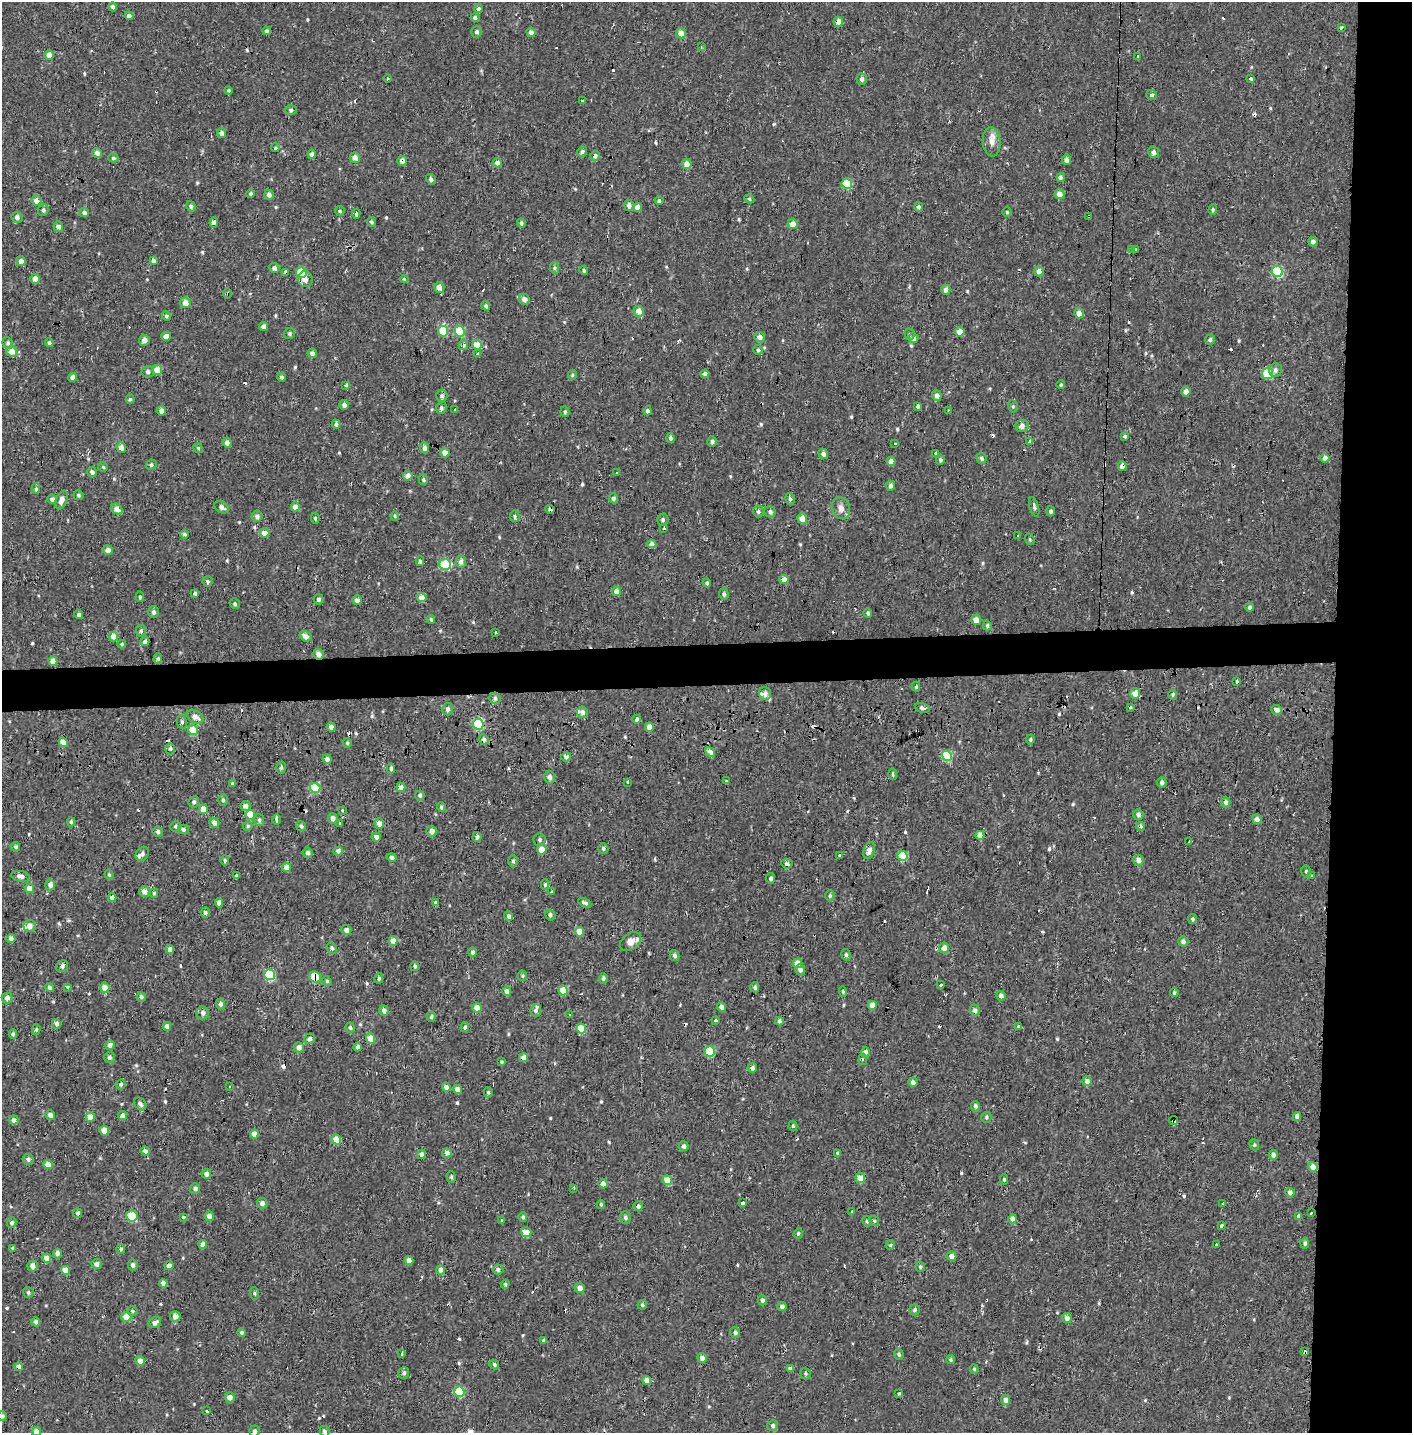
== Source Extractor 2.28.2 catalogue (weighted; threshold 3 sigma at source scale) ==
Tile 6 of 3 x 3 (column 3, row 2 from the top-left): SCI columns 2836-4245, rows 1593-3023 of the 4245 x 4554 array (HDU 1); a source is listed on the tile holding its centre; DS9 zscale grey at full resolution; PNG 1414 x 1435 px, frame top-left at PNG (2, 2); each listed source drawn as its Kron ellipse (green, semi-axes under 4 px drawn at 4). Shown black and unused: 8% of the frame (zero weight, under 2 of 3 exposures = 3% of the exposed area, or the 3 px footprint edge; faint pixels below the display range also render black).
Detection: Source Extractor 2.28.2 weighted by HDU 2 'WHT'; one run over the whole footprint, this tile lists its part. Background -2.28e-05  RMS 0.0025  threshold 0.0113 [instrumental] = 3 sigma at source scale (4.5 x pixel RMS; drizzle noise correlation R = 1.50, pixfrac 1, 0.0396/0.0396 arcsec/px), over >= 5 px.
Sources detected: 628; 53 cosmic-ray / hot-pixel residue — neither listed nor drawn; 7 inside a brighter listed object's ellipse — not listed separately; of the other 568, all 500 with FLUX_AUTO >= 0.315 (the completeness limit of this list) listed and drawn (68 fainter detections not listed), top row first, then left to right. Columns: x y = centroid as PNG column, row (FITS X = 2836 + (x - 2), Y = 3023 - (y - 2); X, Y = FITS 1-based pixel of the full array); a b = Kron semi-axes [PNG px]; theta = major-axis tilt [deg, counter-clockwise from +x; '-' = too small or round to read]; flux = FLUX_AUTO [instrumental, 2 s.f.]
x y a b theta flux
113 7 4 4 - 0.69
478 9 4 4 - 0.51
129 16 4 4 - 0.85
475 18 4 4 - 0.7
838 22 5 4 - 2
1341 27 4 3 - 0.55
266 31 4 4 - 0.57
477 32 6 5 - 0.66
531 32 5 4 - 1.1
681 33 5 5 - 2.2
701 47 3 3 - 0.34
49 55 5 4 - 1.9
1138 57 3 3 - 3.3
387 79 4 4 - 0.67
862 79 6 5 - 0.86
1251 79 4 3 - 0.82
229 90 4 4 - 0.33
1152 95 5 5 - 0.52
583 101 3 3 - 2.8
291 110 6 5 - 0.46
221 133 5 4 - 0.97
992 142 15 9 -84 2
275 148 4 4 - 0.5
582 152 5 4 - 0.78
1154 152 6 5 - 0.88
97 153 5 5 - 1.2
312 154 4 4 - 0.76
595 156 5 4 - 0.85
355 157 5 5 - 1.7
113 158 5 4 - 0.42
1066 160 5 4 - 1.1
402 161 5 5 - 1
497 163 4 4 - 1.8
687 164 5 4 - 2.2
1061 177 4 3 - 2.2
431 179 5 4 - 0.7
847 184 5 5 - 9.6
251 194 4 4 - 0.47
1060 194 5 5 - 2.3
269 195 5 4 - 1.1
749 199 5 4 - 0.38
36 201 5 5 - 1.3
659 201 4 4 - 0.6
629 205 5 4 - 1.1
191 206 5 4 - 0.64
637 207 4 4 - 2
918 207 5 4 - 0.55
43 210 6 5 - 0.57
1213 210 5 4 - 0.38
340 211 5 4 - 0.45
84 212 5 4 - 0.72
1007 212 5 4 - 0.33
356 214 5 3 - 3
1089 216 3 3 - 1.4
17 217 5 5 - 1
214 222 5 3 - 1.3
372 222 5 4 - 0.42
521 223 4 4 - 0.5
793 224 5 5 - 2
58 226 5 5 - 1.1
1313 242 5 4 - 0.9
1131 250 3 3 - 0.59
1135 250 3 3 - 2.5
21 261 5 4 - 1.6
153 261 4 3 - 1.3
274 268 5 5 - 1.1
554 268 6 4 -83 0.43
584 270 4 4 - 0.42
1039 271 5 4 - 1.4
285 272 3 3 - 4
301 272 5 5 - 10
1277 272 6 5 - 20
35 279 5 4 - 1.5
305 279 8 7 - 1.5
404 279 4 4 - 0.35
439 288 5 5 - 2.3
946 290 5 4 - 1.4
228 293 5 4 - 0.53
524 299 6 5 - 1.1
185 303 5 5 - 2
486 306 5 3 - 0.53
639 311 5 5 - 2.1
1079 313 5 5 - 1.8
166 316 5 4 - 0.43
264 327 4 4 - 0.99
443 331 5 5 - 9.8
460 331 5 5 - 10
960 332 5 4 - 2.7
290 333 6 5 - 0.47
910 334 6 4 -74 0.39
166 336 4 4 - 2.3
760 337 5 5 - 1.5
913 338 5 5 - 1.2
144 340 5 5 - 1.2
1210 340 5 5 - 0.67
8 343 6 5 - 0.58
49 343 4 4 - 0.45
463 345 5 4 - 0.77
477 345 4 4 - 4.2
758 350 5 5 - 0.47
12 351 5 5 - 2.2
312 353 5 4 - 0.98
478 354 3 3 - 1.3
157 370 5 5 - 2.9
1275 370 7 6 - 0.72
148 372 6 5 - 0.67
705 374 4 4 - 0.96
1268 374 5 5 - 9.7
572 375 5 4 - 0.32
73 377 4 4 - 1.1
281 377 4 4 - 0.53
346 385 4 3 - 1.4
1061 385 4 4 - 0.42
1186 391 5 5 - 1.3
937 395 5 5 - 1.3
442 396 6 5 - 0.76
130 399 4 4 - 0.38
344 405 5 4 - 0.76
918 406 4 4 - 1.5
1013 406 6 5 - 0.36
441 408 6 5 - 0.57
455 410 3 3 - 0.65
948 410 3 3 - 0.33
162 411 5 4 - 1.3
648 411 4 4 - 0.66
565 412 5 4 - 0.44
336 424 5 4 - 0.67
1022 426 6 6 - 1.2
1125 436 3 3 - 1.8
670 438 5 4 - 0.66
712 441 5 4 - 0.64
1029 441 4 3 - 0.85
227 442 5 4 - 1.3
895 443 3 3 - 0.38
121 447 5 4 - 1.6
198 448 5 4 - 0.34
425 448 5 4 - 0.93
445 453 5 4 - 1.7
823 454 5 4 - 1.1
936 454 4 3 - 1
982 458 6 5 - 0.65
1325 458 4 4 - 1.4
940 460 5 4 - 0.51
891 461 4 4 - 1.7
151 465 5 5 - 0.52
1122 466 4 4 - 1.4
103 467 5 4 - 0.36
92 472 5 4 - 0.75
616 472 3 3 - 0.48
408 476 4 4 - 1.9
423 480 5 4 - 0.4
891 486 5 4 - 0.68
36 489 5 4 - 0.58
78 495 5 5 - 0.4
613 498 5 4 - 0.78
52 499 5 4 - 0.89
790 499 6 4 -77 0.56
61 500 10 5 69 1.7
222 507 7 5 -33 0.87
295 507 4 4 - 2.4
1034 507 10 4 -74 0.55
841 508 11 9 -72 1.6
117 509 6 5 - 1.7
550 509 5 3 - 0.53
758 511 6 5 - 0.51
1051 511 5 4 - 0.51
770 512 6 5 - 0.65
257 516 5 5 - 0.78
395 516 4 4 - 0.35
515 516 6 5 - 0.45
315 518 5 4 - 0.4
802 518 5 5 - 2.4
663 520 6 5 - 0.59
664 528 3 3 - 5.4
265 533 5 4 - 3
185 534 4 3 - 0.58
1018 536 3 3 - 0.75
1030 539 6 4 -69 0.32
652 544 4 4 - 1.3
108 550 5 4 - 1.5
420 561 5 3 - 2.6
461 562 6 5 - 0.92
445 564 6 5 - 11
784 580 5 4 - 1.9
207 581 5 5 - 0.41
707 583 4 3 - 0.48
616 591 4 4 - 1.9
195 593 4 3 - 0.88
724 594 6 4 -72 0.61
140 597 5 4 - 0.39
422 597 5 4 - 2.3
319 599 5 5 - 0.68
357 600 5 4 - 1.1
235 604 5 5 - 0.46
1249 607 4 4 - 0.63
154 612 6 5 - 0.66
868 613 5 4 - 0.4
79 614 4 4 - 0.66
431 619 4 3 - 0.34
976 620 5 5 - 1.8
987 626 4 4 - 0.46
141 631 6 5 - 0.48
495 632 3 3 - 0.86
305 636 6 4 -34 1.3
113 637 5 4 - 2.7
145 642 4 4 - 0.84
122 644 4 4 - 0.36
319 654 5 5 - 1.5
158 659 5 4 - 0.43
53 661 4 4 - 2.5
1236 681 3 3 - 3.9
916 687 5 4 - 0.45
765 693 6 6 - 1.2
1135 693 5 5 - 2.5
1173 695 5 4 - 0.37
495 698 6 5 - 0.64
1130 707 3 3 - 0.41
922 708 8 4 -14 0.82
448 709 6 5 - 0.81
1277 710 5 5 - 1.5
582 712 6 5 - 1
195 717 9 6 -34 1.5
637 719 4 3 - 0.77
182 722 7 5 -81 0.56
478 724 5 5 - 16
331 727 4 4 - 1
649 727 4 4 - 2.3
193 730 5 4 - 7.8
484 739 5 4 - 0.75
1030 739 5 4 - 0.37
63 742 4 4 - 2.5
347 743 5 4 - 0.34
170 749 5 5 - 0.49
710 752 6 4 -52 1.3
947 756 5 5 - 13
566 757 4 4 - 1.1
327 759 4 4 - 1
281 768 6 4 75 0.46
391 768 5 4 - 0.56
893 774 6 4 -89 0.4
549 777 6 5 - 1
726 781 3 2 - 0.64
628 782 3 3 - 1.2
1162 782 5 4 - 0.78
233 784 3 3 - 0.66
401 787 5 4 - 1.8
315 788 5 5 - 10
420 795 5 5 - 0.46
223 800 6 5 - 0.48
194 802 6 5 - 0.62
1226 802 5 4 - 1
245 806 5 5 - 1.3
441 807 5 4 - 0.47
203 809 5 4 - 2.9
342 810 3 3 - 0.37
250 814 5 4 - 6.3
1138 815 5 5 - 1
333 818 5 5 - 1.4
1257 819 5 4 - 1.4
259 820 6 5 - 0.52
277 820 5 3 - 3.1
71 822 5 4 - 0.39
214 823 5 5 - 1.3
340 823 3 3 - 1.4
379 824 5 4 - 2.1
176 826 5 5 - 0.48
248 826 5 4 - 0.35
301 826 5 4 - 0.6
1141 827 4 4 - 0.74
183 829 5 5 - 0.82
431 831 5 5 - 1.2
158 832 5 5 - 0.58
980 835 4 4 - 2.6
376 837 5 4 - 1
477 837 5 4 - 0.67
540 840 6 6 - 0.54
1189 842 3 3 - 1.9
16 847 5 4 - 0.43
603 848 5 5 - 0.51
542 849 5 5 - 3.1
338 851 4 4 - 0.86
869 851 9 5 73 1.8
308 853 5 5 - 0.77
142 854 7 6 - 0.82
840 855 3 3 - 1.2
902 856 5 5 - 9.4
392 857 5 4 - 1
225 860 5 4 - 0.45
1138 860 5 5 - 1.5
513 861 6 4 -88 0.49
787 864 6 5 - 0.65
287 868 4 4 - 2.7
1306 871 6 4 -74 0.44
109 875 5 4 - 0.32
236 875 3 3 - 2
21 876 9 5 -13 1.2
1311 876 3 3 - 0.77
771 878 5 4 - 0.62
50 885 5 5 - 1.2
545 885 5 4 - 0.39
29 888 5 4 - 2.5
144 892 5 5 - 1.5
552 892 3 3 - 1.2
154 893 4 4 - 0.36
830 896 6 4 87 0.44
112 898 4 4 - 1.1
219 903 4 4 - 1.4
436 903 4 3 - 0.67
585 903 7 4 -26 0.69
205 913 5 5 - 0.63
550 915 5 5 - 0.71
509 916 5 4 - 0.8
1192 919 5 4 - 0.47
30 926 6 6 - 1.6
346 930 5 4 - 1
579 932 5 4 - 2.5
11 938 4 4 - 1
393 941 5 4 - 1.9
1183 941 5 5 - 0.74
631 942 12 8 36 2
332 948 6 4 -64 0.47
944 948 5 5 - 1.5
170 949 4 4 - 1.5
472 952 4 4 - 0.61
846 955 6 4 -77 0.48
675 956 5 4 - 0.66
798 963 5 4 - 2.4
62 966 6 5 - 0.79
415 966 5 4 - 0.46
800 970 6 5 - 1
270 975 5 5 - 17
522 976 5 4 - 0.35
315 977 6 5 - 7.1
379 978 5 4 - 0.46
603 978 5 4 - 0.49
327 981 5 4 - 0.33
941 984 3 3 - 1.2
67 987 3 3 - 1.2
755 987 5 4 - 0.57
50 988 4 4 - 0.88
105 988 5 5 - 2.5
563 990 5 4 - 4.1
507 991 5 4 - 1.5
843 991 5 4 - 0.41
1174 993 4 4 - 0.42
1001 996 5 4 - 1.1
141 997 5 4 - 0.49
7 998 5 5 - 1
221 1004 5 4 - 0.86
872 1005 4 4 - 2.2
721 1007 5 4 - 0.86
477 1008 5 4 - 3
384 1010 5 4 - 0.92
536 1010 6 5 - 0.55
975 1010 6 5 - 1.1
203 1013 6 6 - 1
570 1014 3 3 - 0.52
431 1017 5 4 - 0.4
715 1020 3 3 - 1.6
779 1021 4 4 - 0.66
56 1024 5 4 - 0.83
167 1026 4 4 - 1.1
1018 1026 3 3 - 4.9
465 1027 5 4 - 0.46
350 1028 5 4 - 0.49
581 1029 5 4 - 6.1
36 1030 5 4 - 0.41
13 1034 5 3 - 0.37
371 1038 5 4 - 3.1
310 1039 5 5 - 0.88
110 1045 4 4 - 1.2
299 1047 5 5 - 1.5
358 1047 4 4 - 0.67
710 1052 5 5 - 9.6
865 1052 5 4 - 1.7
110 1057 5 5 - 0.64
524 1058 4 4 - 1.8
863 1059 6 4 84 0.41
502 1062 4 3 - 0.36
752 1068 5 4 - 0.71
1087 1081 5 4 - 1.3
913 1082 4 4 - 1.1
121 1084 5 4 - 0.51
229 1087 3 2 - 0.32
446 1087 4 4 - 1.2
457 1089 4 4 - 1.4
488 1092 5 4 - 0.36
140 1104 7 5 -50 0.7
975 1106 5 4 - 0.69
50 1115 5 4 - 1.2
122 1116 5 4 - 1.2
1297 1116 4 4 - 1.1
90 1117 5 4 - 2.1
986 1117 5 5 - 0.44
14 1120 5 4 - 1
1174 1121 4 3 - 4.4
793 1126 5 4 - 0.36
104 1131 5 4 - 2.2
254 1134 4 4 - 1.9
336 1139 5 4 - 3.9
1254 1145 6 4 -70 0.35
684 1146 5 4 - 0.84
145 1151 4 4 - 0.93
447 1153 5 4 - 1.1
838 1153 4 4 - 0.61
422 1154 4 4 - 0.83
1273 1155 5 4 - 1
28 1159 6 5 - 0.65
48 1164 5 4 - 2.5
1313 1167 5 4 - 2.3
206 1174 5 5 - 1.1
451 1177 6 4 -76 0.41
860 1178 5 5 - 3
1004 1179 5 4 - 0.37
667 1180 5 4 - 4.2
603 1184 5 4 - 1.2
574 1188 3 2 - 0.42
195 1189 5 5 - 0.64
1290 1193 5 4 - 1.1
262 1203 5 5 - 1
743 1203 3 3 - 4.8
1222 1203 3 3 - 0.44
601 1204 4 4 - 0.35
638 1206 5 4 - 0.74
852 1212 3 2 - 0.54
78 1213 5 4 - 0.5
1312 1213 3 3 - 1.2
132 1216 6 5 - 12
209 1216 5 4 - 1.3
1299 1216 4 4 - 0.88
183 1217 4 3 - 0.58
523 1217 5 4 - 0.42
625 1217 6 5 - 0.63
1013 1219 4 4 - 2.1
501 1221 3 3 - 0.5
867 1221 5 4 - 0.48
874 1221 5 4 - 0.39
12 1223 5 4 - 0.61
1221 1225 3 3 - 3.1
526 1232 5 5 - 3.1
798 1233 6 4 69 0.39
1305 1243 5 4 - 0.52
203 1244 4 4 - 1.1
890 1245 5 4 - 0.34
1216 1245 3 3 - 1
12 1248 3 3 - 0.64
121 1249 5 4 - 0.45
57 1254 5 4 - 0.97
952 1256 5 4 - 1.5
47 1258 4 4 - 2.5
409 1260 4 4 - 1.7
97 1264 5 5 - 1
133 1265 5 4 - 0.82
33 1266 5 5 - 1.2
169 1266 4 4 - 1.5
920 1267 5 5 - 0.4
498 1269 5 5 - 0.74
65 1270 5 4 - 2.7
440 1270 4 4 - 1.4
163 1283 4 4 - 1.9
505 1284 4 4 - 0.32
580 1288 5 5 - 1.6
28 1292 6 5 - 0.45
255 1293 6 3 -82 0.32
762 1300 5 4 - 0.77
642 1305 5 4 - 0.5
782 1306 4 4 - 0.94
915 1310 5 5 - 0.49
132 1311 5 5 - 0.55
175 1316 5 5 - 1.5
126 1317 5 5 - 2.9
1067 1318 5 5 - 1.6
36 1322 4 4 - 1.1
155 1323 7 5 28 1.1
735 1332 5 5 - 0.63
241 1333 4 4 - 0.48
543 1340 4 3 - 0.37
1305 1352 4 3 - 1.4
402 1353 3 2 - 1
899 1354 5 4 - 0.51
702 1358 5 4 - 1.3
951 1360 4 4 - 0.39
140 1361 5 4 - 1.6
494 1364 5 4 - 0.51
19 1367 4 4 - 2
790 1369 4 4 - 0.93
974 1369 5 4 - 0.33
404 1373 6 5 - 0.74
806 1373 6 5 - 0.41
647 1380 4 4 - 2.4
459 1392 5 5 - 11
899 1393 3 3 - 1.2
230 1397 5 5 - 1.6
1006 1400 5 4 - 2
207 1411 3 3 - 0.75
2 1416 5 4 - 0.83
773 1426 5 5 - 0.65
36 1431 4 4 - 1.9
255 1431 5 5 - 0.61
325 1431 5 4 - 0.59
Overlapping masked pixels (flux is a lower limit): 16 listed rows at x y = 838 22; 595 156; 402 161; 1089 216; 285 272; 228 293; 1122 466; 319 654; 315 977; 975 1010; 524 1058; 1174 1121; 1312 1213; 169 1266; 1305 1352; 19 1367
Isophote crosses this tile's border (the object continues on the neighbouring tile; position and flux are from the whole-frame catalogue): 4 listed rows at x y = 2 1416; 36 1431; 255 1431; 325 1431
Unlisted compact peaks at least as high as the median listed source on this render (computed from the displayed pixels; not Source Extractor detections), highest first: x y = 1049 849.